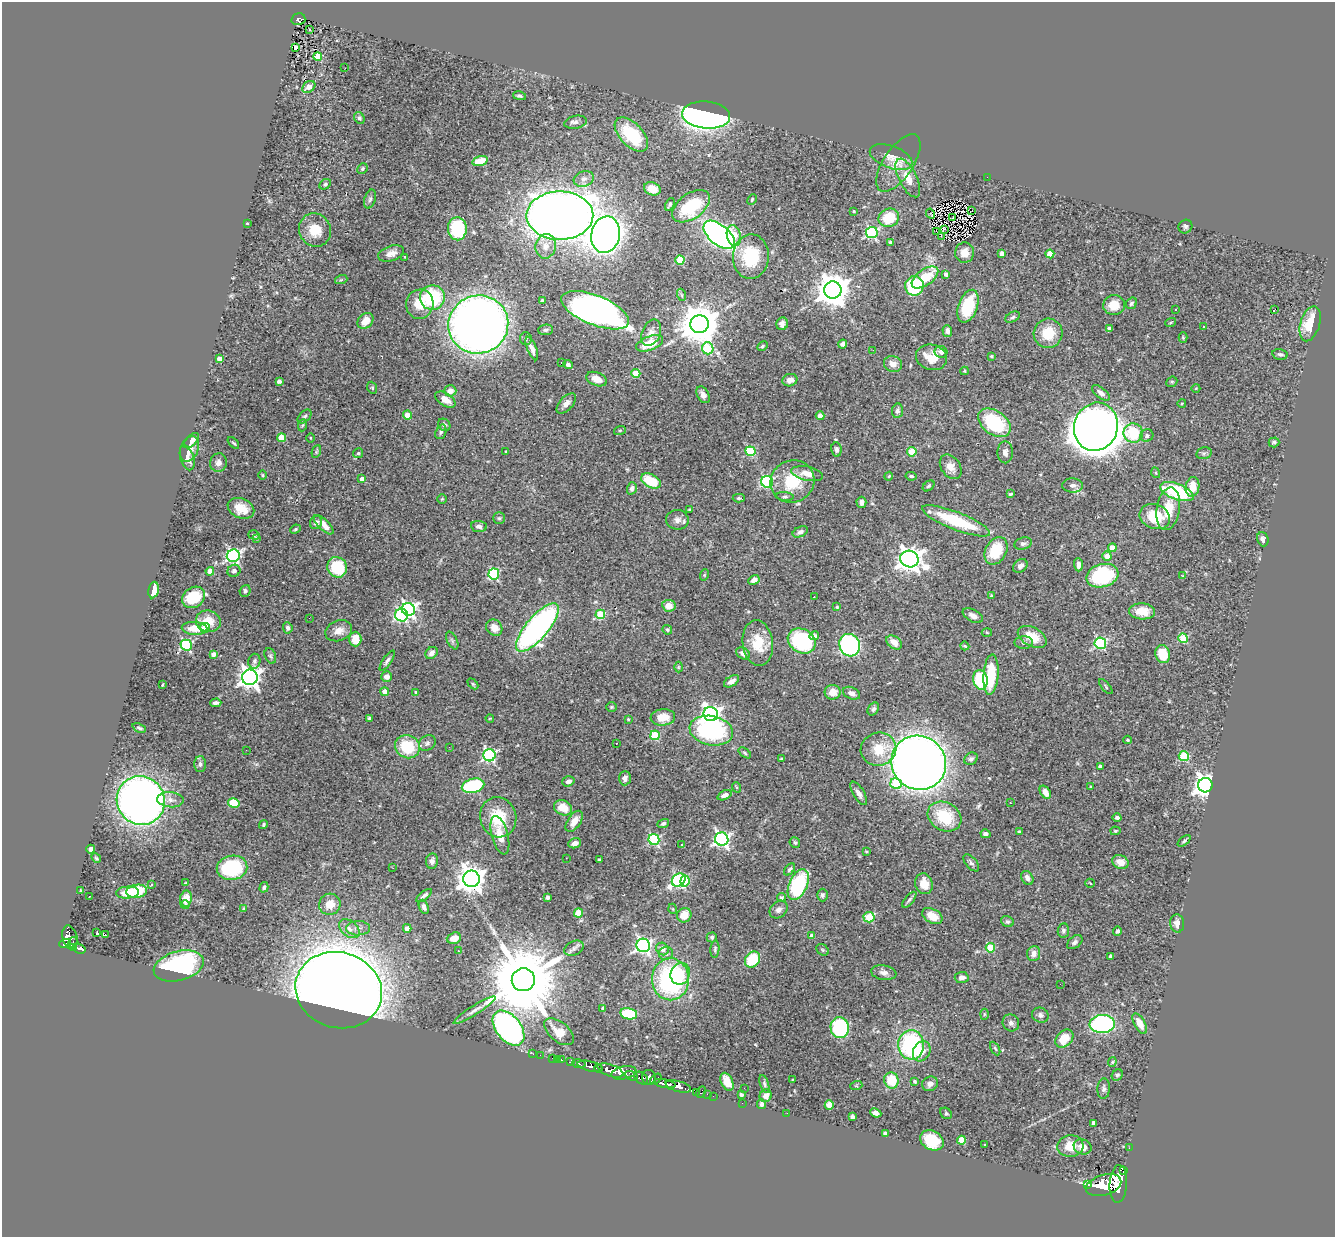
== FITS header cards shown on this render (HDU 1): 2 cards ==
NAXIS1  =                 1333
NAXIS2  =                 1235

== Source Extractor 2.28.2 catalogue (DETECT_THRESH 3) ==
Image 1333 x 1235 px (HDU 1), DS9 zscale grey, 1 PNG px = 1 image px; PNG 1337 x 1239 px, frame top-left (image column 1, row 1235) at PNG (2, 2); each listed source drawn as its Kron ellipse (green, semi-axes under 4 px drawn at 4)
Background 1.59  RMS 0.039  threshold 0.118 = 3 sigma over >= 5 px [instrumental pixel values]
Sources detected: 447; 2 with non-positive FLUX_AUTO (blend fragments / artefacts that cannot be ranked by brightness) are neither listed nor drawn; the other 445 listed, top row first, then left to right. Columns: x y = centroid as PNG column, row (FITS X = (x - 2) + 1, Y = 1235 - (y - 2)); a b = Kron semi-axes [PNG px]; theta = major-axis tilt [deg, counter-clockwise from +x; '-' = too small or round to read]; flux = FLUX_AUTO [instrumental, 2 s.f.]
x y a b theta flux
298 19 7 6 - 200
310 30 3 3 - 6.1
295 47 4 3 - 2.1
318 57 4 4 - 110
345 68 3 2 - 1.2
309 87 7 5 37 30
519 96 7 4 -12 5.4
706 115 24 13 -5 1300
359 118 6 5 - 4.5
576 122 11 6 11 10
631 135 21 11 -46 150
891 157 22 11 -20 30
480 161 8 5 16 53
898 163 33 15 56 53
362 169 5 5 - 4.4
987 177 2 2 - 38
908 178 21 9 -64 38
584 179 10 7 19 14
325 184 6 4 29 5.7
652 189 8 6 -21 36
370 199 9 5 74 7.1
752 199 5 3 - 3
670 204 7 3 65 4.8
691 206 21 12 36 150
854 211 4 3 - 2.7
972 211 2 2 - 3.5
930 214 5 3 - 9.4
560 216 33 24 1 4000
889 218 10 9 - 97
953 218 3 2 - 2.6
247 223 3 2 - 2.5
1185 227 7 6 - 5.9
457 229 11 9 -87 180
944 229 3 2 - 2.4
315 230 17 16 - 54
936 231 2 2 - 0.76
872 232 6 5 - 320
606 235 18 14 78 1800
719 235 18 10 -40 1000
734 235 10 7 -77 32
941 236 3 2 - 4
890 242 3 3 - 3
546 246 12 10 79 23
391 253 13 7 17 17
965 253 10 9 - 25
1002 254 4 4 - 21
1050 254 4 4 - 66
405 257 3 3 - 1.9
751 257 22 18 87 130
680 260 4 4 - 110
946 274 4 4 - 13
925 277 15 8 35 84
341 280 6 4 19 3
914 286 10 9 - 180
833 290 8 8 - 5500
682 295 6 4 -71 3.7
432 298 12 12 - 190
542 301 4 3 - 7
1131 303 6 5 - 5.3
420 304 15 13 75 58
1114 305 11 10 - 43
968 306 17 9 71 120
1175 309 3 3 - 4.3
1275 309 3 2 - 24
595 310 36 14 -22 1700
1013 317 8 5 28 5.1
365 321 9 7 46 28
1171 322 5 3 - 2.5
478 324 30 29 - 2500
699 324 9 9 - 8600
782 324 6 6 - 11
1310 324 18 9 73 66
1204 327 3 3 - 2.5
1109 328 4 3 - 5.9
546 330 7 5 5 7
947 331 6 5 - 11
651 333 14 9 66 16
1048 333 14 14 - 69
1183 338 5 4 - 2.9
526 339 6 6 - 6
650 343 14 7 20 63
843 344 4 4 - 8.2
762 346 5 3 - 3.4
532 348 12 4 -68 13
708 348 6 5 - 130
873 350 2 2 - 8.5
941 352 6 5 - 11
1280 354 7 5 -13 6.9
991 356 3 3 - 3.1
931 357 16 12 -13 44
220 359 4 4 - 38
561 363 3 2 - 3.3
893 364 9 8 - 19
568 365 5 4 - 7.5
965 371 4 4 - 2.6
636 373 4 4 - 66
597 379 11 6 -22 27
790 380 7 6 - 18
279 381 4 4 - 12
1172 382 6 5 - 4.1
372 388 6 4 -70 4.2
1196 388 4 3 - 1.8
450 391 6 5 - 17
1101 393 10 5 -39 13
703 395 9 5 -60 12
445 400 11 6 -31 23
566 403 12 6 47 15
1182 403 4 3 - 2.4
897 411 7 5 83 7.4
407 415 4 4 - 46
820 416 4 4 - 28
304 417 8 5 45 5.9
994 423 18 11 -36 190
303 425 6 4 70 3.3
444 425 6 6 - 7.9
1096 427 24 22 71 5800
620 430 6 4 19 2.8
441 432 7 5 69 5.8
1133 433 10 9 - 110
1147 436 7 6 - 7.5
282 438 4 4 - 71
310 438 4 3 - 2
191 441 9 5 46 16
1274 442 5 5 - 5.5
233 443 7 3 -47 3.5
189 449 13 8 67 19
836 449 7 5 -82 7
316 451 7 3 68 3.3
750 451 5 5 - 180
506 452 3 2 - 3.1
912 452 5 4 - 91
1005 452 11 7 -89 13
358 453 5 5 - 4.2
1204 453 8 6 13 6.3
187 458 13 7 -73 22
218 463 9 8 - 15
951 467 13 9 -55 23
1156 473 5 3 - 2.4
807 474 16 7 -12 26
263 475 4 3 - 2.2
889 476 4 3 - 2.5
911 476 5 3 - 4.1
362 479 4 4 - 17
651 481 10 6 -26 89
792 481 22 21 - 100
767 482 6 5 - 350
1072 485 10 7 -1 12
929 486 6 4 41 4.4
1192 487 10 7 80 44
632 488 6 5 - 7.8
1177 492 18 7 -21 210
1010 494 4 3 - 3
785 497 9 3 -4 4.4
739 498 6 4 1 4.5
442 499 4 4 - 2.6
861 502 5 5 - 11
241 508 14 9 -24 46
689 509 4 3 - 2.6
1168 509 21 11 81 61
1155 517 16 12 -20 78
499 518 6 5 - 4.5
677 520 11 10 - 16
956 521 36 9 -21 150
316 523 7 6 - 9.9
324 525 13 5 -44 29
479 526 8 5 -7 8.6
295 529 5 4 - 3.5
800 532 8 5 25 7.3
254 535 5 4 - 5.4
256 538 4 3 - 4.7
1263 539 7 5 -71 9.6
1023 544 9 6 17 7
1112 548 4 4 - 31
996 551 14 10 62 93
233 556 6 6 - 640
1107 556 5 4 - 23
909 559 9 8 - 2500
1078 565 7 4 -88 14
1020 566 8 6 43 11
337 567 10 9 - 140
210 571 4 4 - 42
234 571 6 6 - 7.8
494 574 5 5 - 260
704 575 6 3 72 2.8
1102 576 16 11 15 250
1183 576 4 3 - 2
754 580 6 4 29 13
153 590 8 5 79 32
245 591 6 5 - 6.3
991 596 4 3 - 4.1
194 597 12 10 33 93
814 597 3 2 - 3.8
669 606 6 5 - 33
837 607 3 3 - 2.6
408 609 6 6 - 730
1142 611 13 8 -3 38
600 614 5 4 - 120
402 615 6 6 - 330
973 616 11 6 -27 14
309 618 2 2 - 6.9
208 621 12 10 -16 45
537 627 30 11 49 840
195 628 13 6 -3 40
205 628 5 5 - 36
288 628 5 5 - 7
494 628 9 7 -46 26
667 630 5 4 - 3.7
339 631 14 10 21 24
987 632 5 3 - 2.5
814 636 5 4 - 10
1032 637 15 9 -29 57
1183 638 5 4 - 110
355 639 7 6 - 39
452 640 9 5 -63 5.7
802 641 15 11 -30 280
894 642 9 6 -38 25
758 643 23 15 -82 75
1024 643 9 6 -1 8.1
1100 643 6 5 - 320
186 645 5 5 - 340
850 645 11 10 - 620
965 646 4 3 - 2.4
432 653 7 5 42 12
743 653 7 5 -32 13
213 654 4 4 - 15
1163 654 9 7 -73 64
270 656 8 5 -68 5.7
254 661 7 6 - 7.4
387 661 12 4 56 7.4
678 667 5 3 - 2.5
991 675 20 7 86 100
250 677 8 7 - 1800
387 677 5 5 - 13
980 680 10 7 -78 140
732 681 8 5 32 13
473 684 6 4 -45 2.7
162 685 3 2 - 2.4
1106 687 9 3 -51 3.7
385 692 4 4 - 34
416 692 3 3 - 3.8
833 692 8 7 - 30
852 693 9 6 -23 12
216 703 6 4 3 8.6
611 707 5 4 - 3.2
873 709 7 5 58 6.8
711 714 7 7 - 1100
663 717 12 8 5 38
490 718 4 2 - 1.9
369 719 3 3 - 7.9
628 719 3 3 - 2.3
139 728 7 4 -22 5.5
711 731 22 14 -12 330
655 735 5 4 - 140
1128 740 4 3 - 3.7
427 743 9 7 38 8
616 743 3 2 - 2.7
407 747 13 11 -23 110
449 747 2 2 - 5.3
879 749 18 16 18 69
246 750 2 2 - 3.8
745 753 7 3 -37 3.9
489 755 6 6 - 450
1184 756 5 5 - 140
782 759 4 3 - 3.2
971 759 7 5 36 9.1
919 763 28 26 -43 2900
200 764 8 6 -89 8.1
1100 767 4 3 - 11
625 778 7 6 - 11
568 781 6 5 - 12
896 784 6 5 - 80
1205 785 7 7 - 1900
473 786 11 7 14 220
736 787 5 3 - 2.5
1091 787 4 3 - 3.1
1045 792 7 4 -56 23
859 793 13 5 -59 12
725 795 7 4 25 12
141 800 25 24 - 1800
170 800 13 7 -4 16
234 803 6 4 -12 76
1010 803 3 2 - 1.8
563 808 9 7 -27 41
498 817 20 18 -75 99
944 817 17 14 -29 110
1117 818 4 3 - 6.5
574 821 12 6 56 23
663 823 6 4 18 6.2
263 825 5 4 - 4.8
1019 831 4 3 - 4.6
1115 831 5 4 - 3.4
985 834 5 4 - 8.5
500 835 20 8 -75 35
654 839 5 5 - 240
722 839 7 6 - 730
1184 841 7 4 40 4.5
795 842 5 5 - 5
575 843 6 5 - 15
682 845 3 2 - 5.9
91 849 4 4 - 9.9
866 851 4 3 - 2.4
96 858 5 4 - 3.3
566 858 2 2 - 1200
599 859 3 3 - 4
432 861 8 6 82 8.9
1120 862 8 6 -24 23
971 863 10 5 -49 7.3
232 868 15 12 9 210
393 868 3 2 - 6.9
790 869 7 4 50 5.7
1027 878 7 5 -59 12
471 879 8 8 - 2800
679 880 7 6 - 420
685 881 6 4 84 86
186 883 3 2 - 2.1
1090 883 5 2 - 1.9
924 884 10 8 -74 35
152 885 3 3 - 4.4
798 885 16 9 66 210
264 887 5 4 - 6
81 890 3 2 - 2.9
137 891 10 6 8 140
127 893 11 6 3 31
822 895 6 5 - 5.7
424 896 9 3 38 7.6
89 897 2 2 - 2.4
547 897 4 3 - 5.2
781 897 4 4 - 4
186 899 8 6 80 31
909 900 10 4 50 5.9
330 904 11 10 - 37
185 905 4 3 - 3
424 907 7 4 -69 9
244 909 3 3 - 2.9
673 909 5 3 - 2.1
778 910 10 8 44 11
578 913 4 4 - 59
684 915 7 7 - 36
932 916 11 7 -27 42
869 917 5 5 - 89
1007 922 6 5 - 5
1177 923 9 7 -85 15
358 928 12 7 0 15
407 928 4 4 - 24
349 929 11 8 -39 19
1063 931 7 5 83 6.5
1117 931 4 4 - 6.5
97 932 3 2 - 2.3
106 935 3 3 - 130
812 936 4 4 - 19
712 937 5 5 - 5.8
70 938 12 7 -75 1400
454 938 7 5 19 28
73 942 5 2 - 180
1075 942 9 5 39 7.8
65 944 6 4 19 800
643 945 7 6 - 750
74 947 4 3 - 410
574 948 10 7 26 10
990 948 5 4 - 98
79 949 7 4 -19 350
662 949 6 6 - 16
715 949 8 4 85 5.2
823 950 7 5 -36 4.4
458 951 3 2 - 4.4
666 953 7 6 - 8.2
1034 954 8 6 83 14
1111 956 4 3 - 8.7
752 960 8 7 - 100
179 966 26 14 15 340
884 973 13 7 -9 13
680 974 11 9 70 31
962 978 7 5 3 11
670 979 21 18 -90 400
523 980 11 11 - 40000
1060 984 2 2 - 58
339 990 44 37 -16 7400
603 1008 4 3 - 4.2
475 1010 24 4 32 17
629 1014 9 5 -12 110
984 1014 5 3 - 2.6
1040 1015 8 7 - 9.6
1011 1023 9 8 - 10
1102 1024 12 9 3 390
1140 1024 11 5 -61 27
509 1028 20 12 -52 890
840 1028 10 9 - 210
559 1032 17 9 -40 46
1064 1038 10 7 44 55
911 1045 15 13 -87 340
995 1048 7 4 -61 4.2
922 1051 10 8 61 29
533 1054 3 2 - 12
540 1055 2 2 - 18
552 1058 2 2 - 23
557 1059 2 2 - 18
561 1060 3 3 - 99
570 1061 4 3 - 460
1112 1062 4 4 - 2.9
579 1064 7 3 -10 500
590 1066 13 5 -12 2800
599 1068 4 3 - 1100
611 1071 13 6 -20 7000
624 1073 13 6 11 3100
1117 1075 6 5 - 4.8
631 1076 7 4 -28 810
649 1077 7 7 - 1400
641 1078 8 5 -39 1900
656 1079 6 3 37 510
792 1080 3 2 - 1.6
891 1080 8 7 - 71
727 1082 9 6 -66 35
915 1082 4 3 - 3.1
665 1084 11 4 -11 3500
764 1084 9 4 -72 5.9
930 1084 8 7 - 11
678 1086 13 5 -15 3000
856 1086 6 4 18 3.2
744 1088 2 2 - 3.4
1104 1089 10 6 87 8.1
696 1092 2 2 - 27
701 1092 6 3 62 92
707 1094 2 2 - 31
741 1095 3 3 - 4.9
713 1096 2 2 - 22
766 1096 6 6 - 19
742 1103 2 2 - 14
761 1104 5 4 - 9.6
829 1105 4 4 - 68
787 1113 2 2 - 5.1
876 1113 6 4 -24 12
946 1113 6 5 - 4.2
852 1117 4 4 - 6.5
1094 1123 4 4 - 15
885 1134 4 4 - 7.7
932 1140 12 9 -30 88
961 1140 4 4 - 73
984 1144 2 2 - 2.2
1070 1146 13 11 6 45
1083 1147 9 7 -21 25
1129 1148 2 2 - 20
1124 1171 3 2 - 2300
1118 1184 19 8 86 12000
1088 1185 3 3 - 270
1104 1185 18 10 17 12000
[2 non-positive-flux detections neither listed nor drawn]